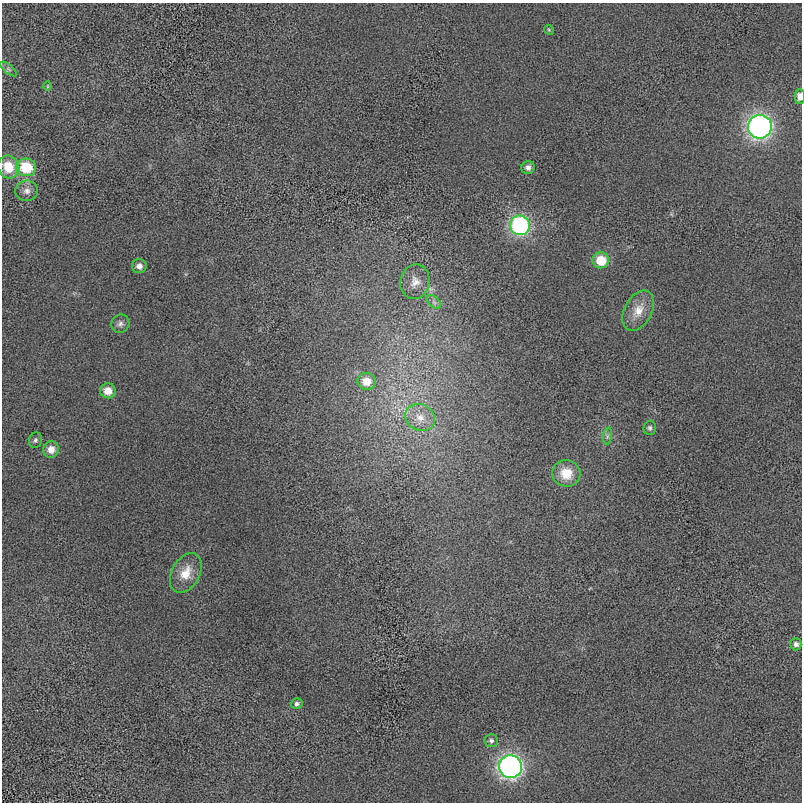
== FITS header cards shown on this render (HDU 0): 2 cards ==
NAXIS1  =                  800 / length of data axis 1
NAXIS2  =                  800 / length of data axis 2

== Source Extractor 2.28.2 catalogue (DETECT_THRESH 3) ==
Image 800 x 800 px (HDU 0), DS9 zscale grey, 1 PNG px = 1 image px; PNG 804 x 804 px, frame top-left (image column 1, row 800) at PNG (2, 3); each listed source drawn as its Kron ellipse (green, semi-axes under 4 px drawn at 4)
Background -6.79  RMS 430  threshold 1280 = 3 sigma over >= 5 px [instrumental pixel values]
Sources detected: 29; all 29 listed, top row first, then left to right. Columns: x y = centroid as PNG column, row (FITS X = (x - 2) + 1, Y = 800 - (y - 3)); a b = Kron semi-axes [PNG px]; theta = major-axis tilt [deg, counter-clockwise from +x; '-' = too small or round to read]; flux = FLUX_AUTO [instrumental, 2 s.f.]
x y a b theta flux
549 30 5 4 - 3.3e+04
9 69 10 3 -40 5.4e+04
47 86 5 3 - 2.3e+04
800 96 7 5 -89 2.2e+05
760 127 12 12 - 9.7e+06
8 167 12 10 -66 7.1e+05
26 167 10 9 - 1.2e+06
528 167 7 6 - 1.2e+05
27 191 11 10 - 1.8e+05
520 225 10 9 - 4.2e+06
601 260 8 8 - 8.1e+05
139 266 7 7 - 1.4e+05
415 282 17 14 79 3.4e+05
434 302 8 5 -45 8.2e+04
638 311 21 14 62 4.8e+05
120 324 9 9 - 1.2e+05
366 381 9 8 - 4.2e+05
108 391 8 7 - 3.6e+05
420 417 15 13 -26 4.3e+05
650 428 7 6 - 6.5e+04
607 436 9 4 82 7.9e+04
35 440 8 6 72 7.3e+04
51 449 8 8 - 2.8e+05
566 473 14 13 - 6.2e+05
186 573 21 14 61 5.4e+05
796 644 6 5 - 1.1e+05
297 704 6 5 - 6.6e+04
491 741 7 6 - 7.1e+04
510 767 11 11 - 8.8e+06
At the frame edge (FLAGS 8, measured only in part): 1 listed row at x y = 800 96